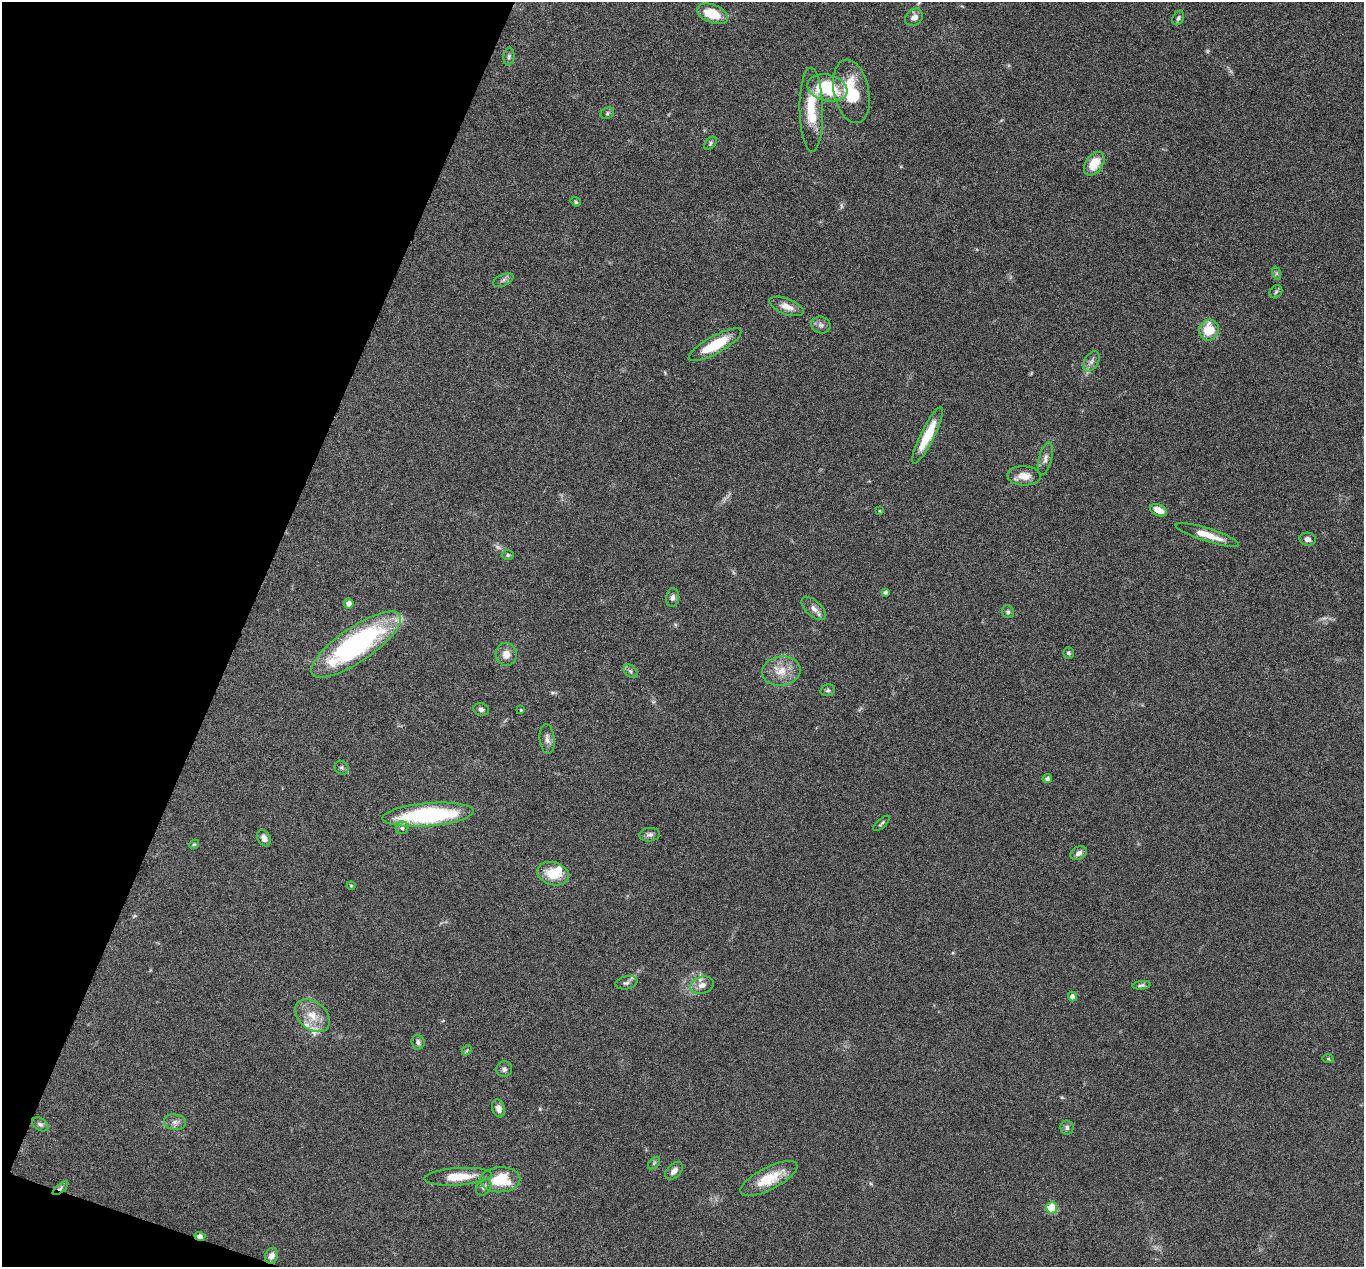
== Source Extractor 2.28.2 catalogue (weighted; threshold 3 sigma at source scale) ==
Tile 9 of 4 x 4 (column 1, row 3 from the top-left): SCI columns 1-1362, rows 1402-2666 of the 5447 x 5464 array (HDU 1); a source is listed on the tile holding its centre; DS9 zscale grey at full resolution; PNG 1366 x 1269 px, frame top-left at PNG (2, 2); each listed source drawn as its Kron ellipse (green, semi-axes under 4 px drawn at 4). Shown black and unused: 18% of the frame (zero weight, under 4 of 8 exposures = <1% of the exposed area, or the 3 px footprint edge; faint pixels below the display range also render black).
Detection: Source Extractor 2.28.2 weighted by HDU 2 'WHT'; one run over the whole footprint, this tile lists its part. Background 0.06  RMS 0.0038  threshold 0.0155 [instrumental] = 3 sigma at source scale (4.09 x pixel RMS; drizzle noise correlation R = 1.36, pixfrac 0.8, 0.05/0.05 arcsec/px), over >= 5 px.
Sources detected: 84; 5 too faint to see at this stretch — neither listed nor drawn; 4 inside a brighter listed object's ellipse — not listed separately; the other 75 listed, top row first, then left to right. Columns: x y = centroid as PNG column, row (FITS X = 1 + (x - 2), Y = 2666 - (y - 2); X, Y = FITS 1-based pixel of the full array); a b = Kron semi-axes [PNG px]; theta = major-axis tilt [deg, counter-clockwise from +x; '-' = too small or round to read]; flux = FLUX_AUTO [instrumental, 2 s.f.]
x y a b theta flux
712 14 16 9 -22 8.7
914 17 10 8 40 2
1178 18 8 5 63 0.78
509 57 9 5 82 0.86
827 88 20 13 -13 18
851 91 32 17 -78 14
811 110 42 11 -89 12
607 113 7 5 24 0.65
710 143 8 5 48 0.65
1094 164 13 8 55 7
576 202 5 4 - 0.52
1276 273 7 4 -72 0.62
503 280 11 5 25 1.1
1276 292 7 5 46 0.7
787 306 18 8 -21 3
821 325 10 8 -19 1.4
1209 330 10 9 - 9.4
715 345 30 9 29 13
1091 361 11 7 60 1.5
927 435 31 7 64 10
1045 458 16 6 75 1.8
1024 476 17 9 -2 3.9
1159 510 9 5 -24 3.5
880 511 4 2 - 0.26
1207 535 33 6 -18 6.1
1308 539 8 6 -9 1.4
508 555 6 5 - 0.6
885 592 4 3 - 0.89
673 597 9 6 82 1.2
349 603 5 5 - 2.1
814 608 15 7 -43 2.1
1008 612 6 5 - 0.77
356 644 53 17 34 65
1069 653 6 5 - 0.7
506 654 11 10 - 2.9
631 671 8 5 -43 0.85
781 671 19 14 6 5.9
828 690 7 5 13 0.7
481 709 8 6 -12 1.1
521 710 4 3 - 0.32
547 739 15 7 -85 1.8
342 768 7 6 - 0.84
1047 779 4 4 - 1.1
428 815 46 11 5 45
882 823 10 3 42 0.62
402 828 6 6 - 0.98
650 835 10 6 6 1.2
264 838 9 6 -61 2.1
194 844 5 4 - 0.44
1079 853 9 6 30 1.5
553 874 16 11 -16 8.2
351 886 4 4 - 0.39
626 983 11 6 12 1.2
702 985 12 8 18 2.3
1142 985 9 4 7 0.86
1072 997 5 4 - 1.4
312 1016 19 13 -41 6.2
418 1042 7 6 - 1.1
467 1050 6 4 45 0.48
1328 1059 5 3 - 0.4
504 1069 8 7 - 1.1
499 1108 9 6 -73 1.9
175 1122 11 8 -8 1.6
40 1124 9 6 -31 1.2
1067 1128 7 6 - 1
654 1163 7 4 46 0.56
674 1171 10 6 46 1.8
458 1177 34 8 4 8.4
769 1179 31 11 27 9.3
500 1180 20 12 3 13
484 1187 9 6 53 1.2
60 1188 9 3 40 0.7
1052 1208 5 5 - 13
200 1236 5 4 - 2.5
271 1256 8 6 67 2.3
Overlapping masked pixels (flux is a lower limit): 2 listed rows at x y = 60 1188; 200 1236